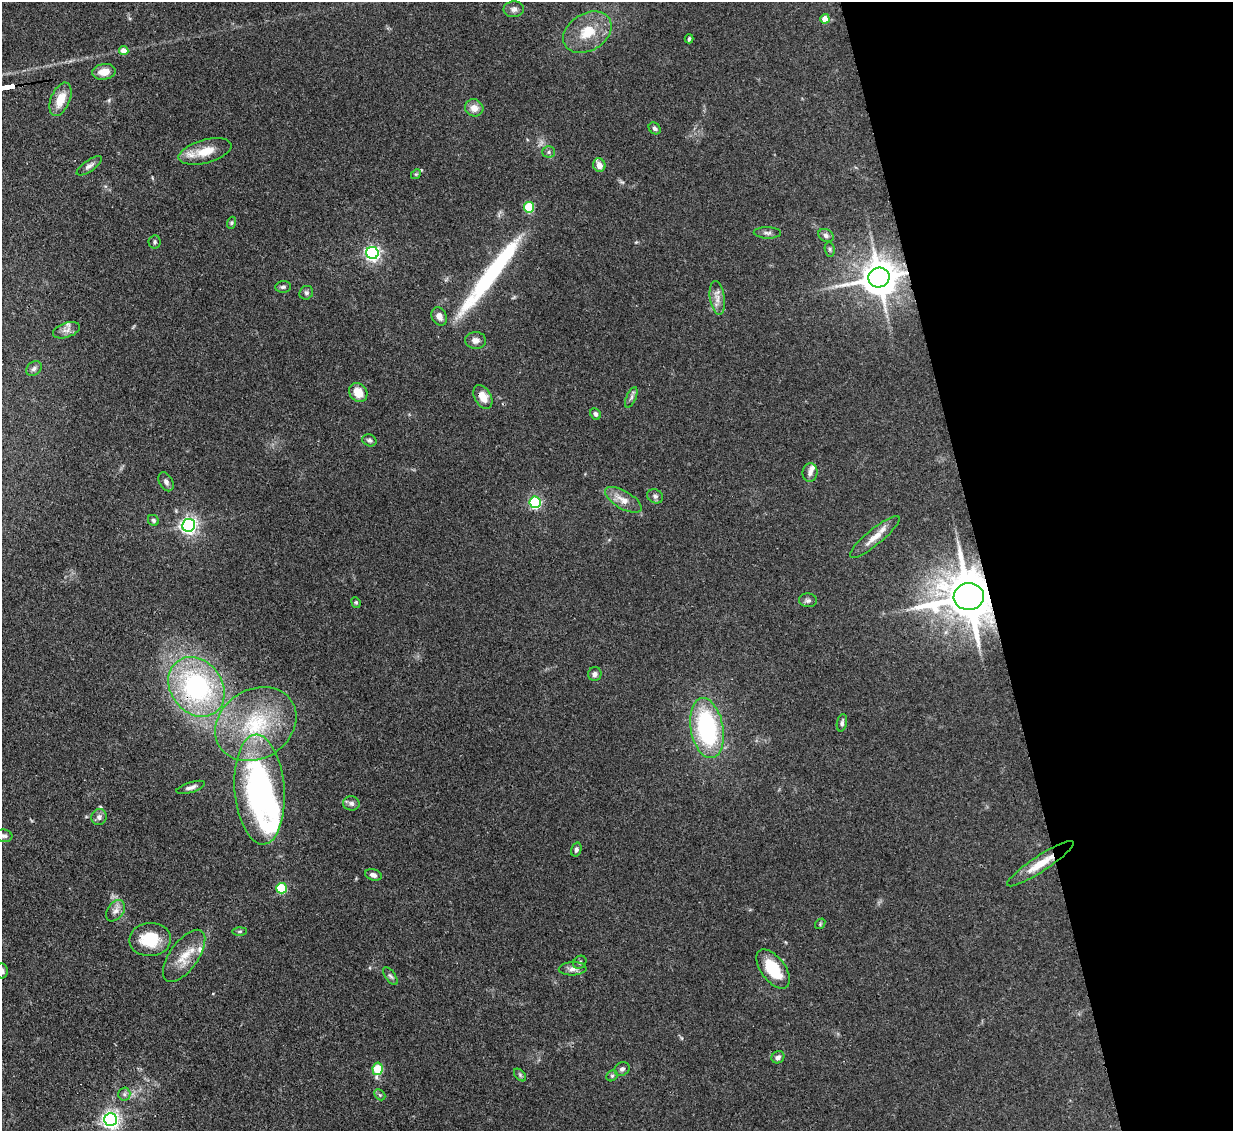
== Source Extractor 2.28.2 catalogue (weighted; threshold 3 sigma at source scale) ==
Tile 12 of 4 x 4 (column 4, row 3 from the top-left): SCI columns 3771-5001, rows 1347-2475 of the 5079 x 5065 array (HDU 1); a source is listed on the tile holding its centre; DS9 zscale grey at full resolution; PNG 1235 x 1133 px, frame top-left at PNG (2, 2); each listed source drawn as its Kron ellipse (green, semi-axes under 4 px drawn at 4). Shown black and unused: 20% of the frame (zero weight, under 3 of 4 exposures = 9% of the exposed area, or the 3 px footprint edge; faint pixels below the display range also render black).
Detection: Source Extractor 2.28.2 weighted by HDU 2 'WHT'; one run over the whole footprint, this tile lists its part. Background 0.125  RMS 0.0049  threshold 0.0222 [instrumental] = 3 sigma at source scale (4.5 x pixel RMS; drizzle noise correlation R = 1.50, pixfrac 1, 0.05/0.05 arcsec/px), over >= 5 px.
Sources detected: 85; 3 inside a brighter object's white glare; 1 long thin detection or spike segment (spike, bleed or trail) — neither listed nor drawn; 4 inside a brighter listed object's ellipse — not listed separately; the other 77 listed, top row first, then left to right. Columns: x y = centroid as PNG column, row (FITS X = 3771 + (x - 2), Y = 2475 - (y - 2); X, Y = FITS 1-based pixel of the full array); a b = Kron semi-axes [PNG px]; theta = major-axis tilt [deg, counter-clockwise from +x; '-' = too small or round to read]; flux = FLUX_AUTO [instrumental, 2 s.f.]
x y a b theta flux
514 9 10 8 1 2.1
825 19 4 4 - 7
587 32 26 18 31 14
689 39 4 3 - 0.72
124 51 5 4 - 5.8
104 72 12 7 7 5.5
60 99 17 9 68 8.6
474 108 9 8 - 4.1
655 128 6 5 - 1.3
205 151 27 11 15 11
549 152 6 5 - 1.1
599 165 7 6 - 4
89 166 14 5 34 2.1
416 174 5 4 - 0.69
529 207 5 5 - 30
231 223 6 4 71 0.79
767 233 13 5 -2 1.7
826 235 8 6 -26 1.7
154 242 6 6 - 1
830 249 7 5 -83 0.96
372 253 6 6 - 140
879 278 11 10 - 1300
283 287 7 6 - 1.2
306 293 7 6 - 1.1
717 298 17 7 -81 3.9
439 316 9 7 -64 2.6
66 330 14 7 18 2.8
476 340 10 8 -2 2.7
34 369 8 6 41 1.4
358 392 10 8 -52 7.6
483 397 13 8 -60 6.2
631 397 11 5 67 1.4
596 414 6 5 - 1.4
369 440 7 6 - 1.1
810 473 9 7 83 2.1
166 482 10 6 -61 1.8
655 496 8 6 -25 1.5
623 500 20 8 -30 5.9
535 502 6 5 - 65
153 520 6 5 - 0.99
188 525 6 6 - 180
875 537 31 8 39 6.4
969 597 15 13 7 2700
808 600 9 7 -3 1.5
356 602 5 4 - 0.68
595 674 7 6 - 1.8
196 687 32 26 -53 79
842 723 9 5 78 1.3
256 724 43 34 32 43
707 728 30 16 -80 64
191 787 15 5 17 2
260 789 55 25 -86 130
351 803 8 7 - 1.6
99 817 8 7 - 2.1
4 836 8 6 -7 1.3
576 849 7 5 74 1.2
1040 864 39 8 33 10
373 875 8 5 -17 1.8
281 888 5 5 - 29
115 911 12 8 54 2.9
820 924 6 4 50 0.65
240 931 7 4 1 0.72
150 940 21 16 4 17
184 956 30 14 54 10
580 962 7 6 - 0.99
573 969 14 6 2 2.6
773 969 23 12 -53 16
2 971 7 6 - 1.8
390 976 10 5 -55 1.2
778 1057 7 5 35 1.7
377 1069 6 5 - 19
622 1069 8 6 27 1.5
520 1075 7 4 -46 0.93
612 1076 6 5 - 0.87
124 1094 6 6 - 1.2
380 1095 6 4 -45 0.83
110 1120 6 6 - 210
Overlapping masked pixels (flux is a lower limit): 4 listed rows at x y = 879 278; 969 597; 196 687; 1040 864
Isophote crosses this tile's border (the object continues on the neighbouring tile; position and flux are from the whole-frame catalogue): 1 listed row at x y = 2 971